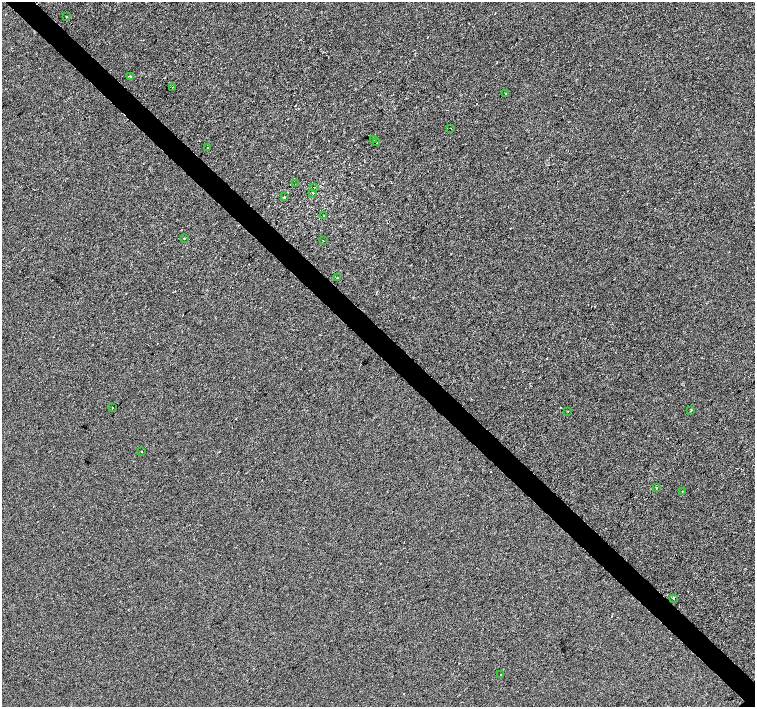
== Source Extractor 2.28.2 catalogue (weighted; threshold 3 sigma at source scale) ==
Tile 11 of 4 x 4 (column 3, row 3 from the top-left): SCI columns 3013-4517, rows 1567-2975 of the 6028 x 6015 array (HDU 1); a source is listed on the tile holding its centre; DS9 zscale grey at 2 x 2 block average (1 PNG px = mean of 2 x 2 image px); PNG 757 x 709 px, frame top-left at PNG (2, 2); each listed source drawn as its Kron ellipse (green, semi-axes under 4 px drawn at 4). Shown black and unused: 4% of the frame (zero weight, under 2 of 3 exposures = <1% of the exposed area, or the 3 px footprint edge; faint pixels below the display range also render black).
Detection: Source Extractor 2.28.2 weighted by HDU 2 'WHT'; one run over the whole footprint, this tile lists its part. Background -2.09e-04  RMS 0.0042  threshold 0.0189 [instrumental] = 3 sigma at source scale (4.5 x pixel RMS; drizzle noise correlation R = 1.50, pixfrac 1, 0.0396/0.0396 arcsec/px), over >= 5 px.
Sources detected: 26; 2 cosmic-ray / hot-pixel residue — neither listed nor drawn; the other 24 listed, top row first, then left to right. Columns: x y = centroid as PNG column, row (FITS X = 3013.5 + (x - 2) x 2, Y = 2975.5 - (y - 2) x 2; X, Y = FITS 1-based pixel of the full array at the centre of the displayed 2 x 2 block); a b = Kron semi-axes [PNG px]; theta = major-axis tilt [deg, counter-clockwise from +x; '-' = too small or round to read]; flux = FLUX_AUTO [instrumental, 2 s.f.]
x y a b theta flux
67 16 2 2 - 0.56
130 76 2 2 - 3.7
172 87 2 2 - 1.3
505 93 2 2 - 0.35
451 129 2 2 - 3
373 140 2 2 - 4
377 143 2 2 - 2.1
207 147 2 2 - 5.4
295 184 2 2 - 0.27
315 187 2 2 - 0.49
313 193 2 2 - 3.4
284 197 2 2 - 0.6
324 216 2 2 - 1.8
184 238 2 2 - 0.62
323 240 2 2 - 0.37
337 278 2 2 - 0.66
113 407 2 2 - 1.1
691 410 3 2 - 0.67
567 411 2 2 - 0.47
142 452 2 2 - 0.97
656 488 2 2 - 1.5
682 491 2 2 - 1.7
673 598 2 2 - 2.2
501 674 2 2 - 1.2
Diffuse or blended objects may show on this block-average render without a row.